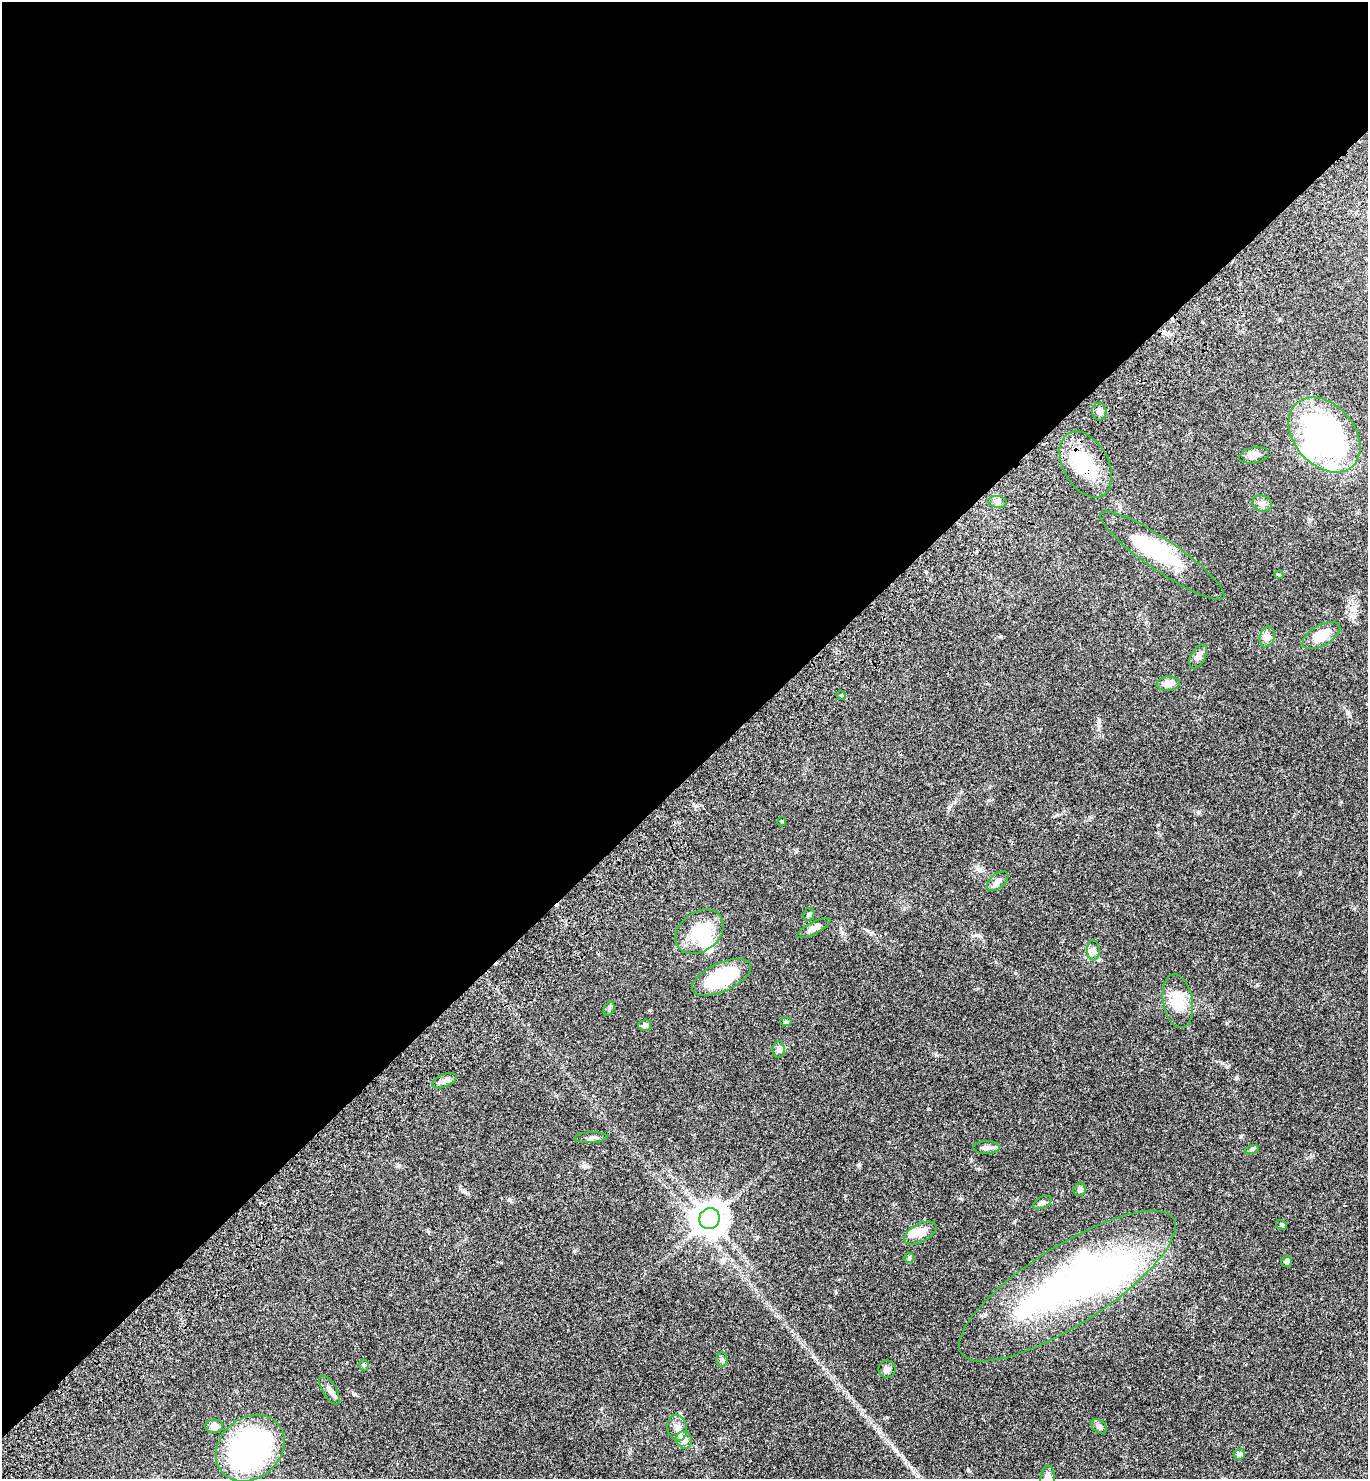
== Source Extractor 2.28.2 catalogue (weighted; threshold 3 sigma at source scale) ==
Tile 2 of 4 x 4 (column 2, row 1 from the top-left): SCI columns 1751-3116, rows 4532-6008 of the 6092 x 6110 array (HDU 1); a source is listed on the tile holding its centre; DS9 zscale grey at full resolution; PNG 1370 x 1481 px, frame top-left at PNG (2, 2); each listed source drawn as its Kron ellipse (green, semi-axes under 4 px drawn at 4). Shown black and unused: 53% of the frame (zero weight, under 3 of 4 exposures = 6% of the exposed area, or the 3 px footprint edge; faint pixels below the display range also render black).
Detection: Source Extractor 2.28.2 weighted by HDU 2 'WHT'; one run over the whole footprint, this tile lists its part. Background 0.0616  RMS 0.0057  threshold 0.0256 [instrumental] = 3 sigma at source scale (4.5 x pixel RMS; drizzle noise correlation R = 1.50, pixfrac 1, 0.05/0.05 arcsec/px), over >= 5 px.
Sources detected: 57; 8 inside a brighter object's white glare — neither listed nor drawn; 1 inside a brighter listed object's ellipse — not listed separately; the other 48 listed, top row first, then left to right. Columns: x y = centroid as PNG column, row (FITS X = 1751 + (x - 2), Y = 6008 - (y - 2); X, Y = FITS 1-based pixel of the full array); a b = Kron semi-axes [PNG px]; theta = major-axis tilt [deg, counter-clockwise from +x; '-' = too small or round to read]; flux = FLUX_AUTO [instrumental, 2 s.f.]
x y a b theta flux
1099 412 9 7 -90 2.2
1324 435 42 30 -49 130
1254 455 15 8 11 3.4
1086 464 36 22 -61 28
998 502 9 6 -8 1.8
1262 503 10 8 -18 2.3
1162 556 74 15 -34 38
1279 575 4 4 - 0.47
1321 636 21 10 30 9.9
1267 637 10 7 71 2.5
1198 656 13 7 61 2.6
1168 684 11 7 5 4.2
841 695 5 4 - 0.54
782 822 5 4 - 0.61
997 881 13 7 40 2.6
809 914 7 5 65 0.94
814 928 18 6 27 3.2
700 932 26 19 37 23
1093 950 10 6 -87 2
721 977 32 14 25 33
1178 1001 27 14 -80 13
609 1009 8 5 66 1
786 1021 6 4 -1 0.73
645 1025 6 5 - 1.8
779 1050 8 6 88 1.5
444 1081 13 6 23 2.5
591 1138 16 5 3 1.9
987 1148 13 6 1 2.3
1252 1149 7 4 19 0.86
1080 1190 6 6 - 1.4
1042 1202 10 5 27 1.5
709 1219 11 10 - 880
1282 1225 6 4 -31 0.88
920 1233 17 9 28 5
909 1258 5 5 - 0.71
1286 1261 5 5 - 0.9
1067 1286 126 39 33 190
722 1360 7 5 90 1.1
364 1365 5 5 - 0.77
887 1369 9 8 - 2
329 1390 16 7 -59 2.7
214 1426 9 6 1 3.2
1099 1426 8 6 -38 1.7
677 1428 13 9 -77 3.6
684 1440 9 7 -59 3.9
250 1448 37 30 41 120
1239 1454 5 5 - 1.4
1048 1478 12 7 84 3.6
Overlapping masked pixels (flux is a lower limit): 1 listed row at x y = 1086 464
Isophote crosses this tile's border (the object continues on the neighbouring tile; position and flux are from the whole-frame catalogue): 1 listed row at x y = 1048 1478
Unlisted compact peaks at least as high as the median listed source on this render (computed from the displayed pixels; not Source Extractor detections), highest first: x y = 860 1165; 960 1198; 1236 1078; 928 1109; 971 1159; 574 1251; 1348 712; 509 1199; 979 870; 865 1416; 1341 802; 911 1467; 1198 812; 978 935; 399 1165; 936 1054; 696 806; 949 807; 585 1165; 796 852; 463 1192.